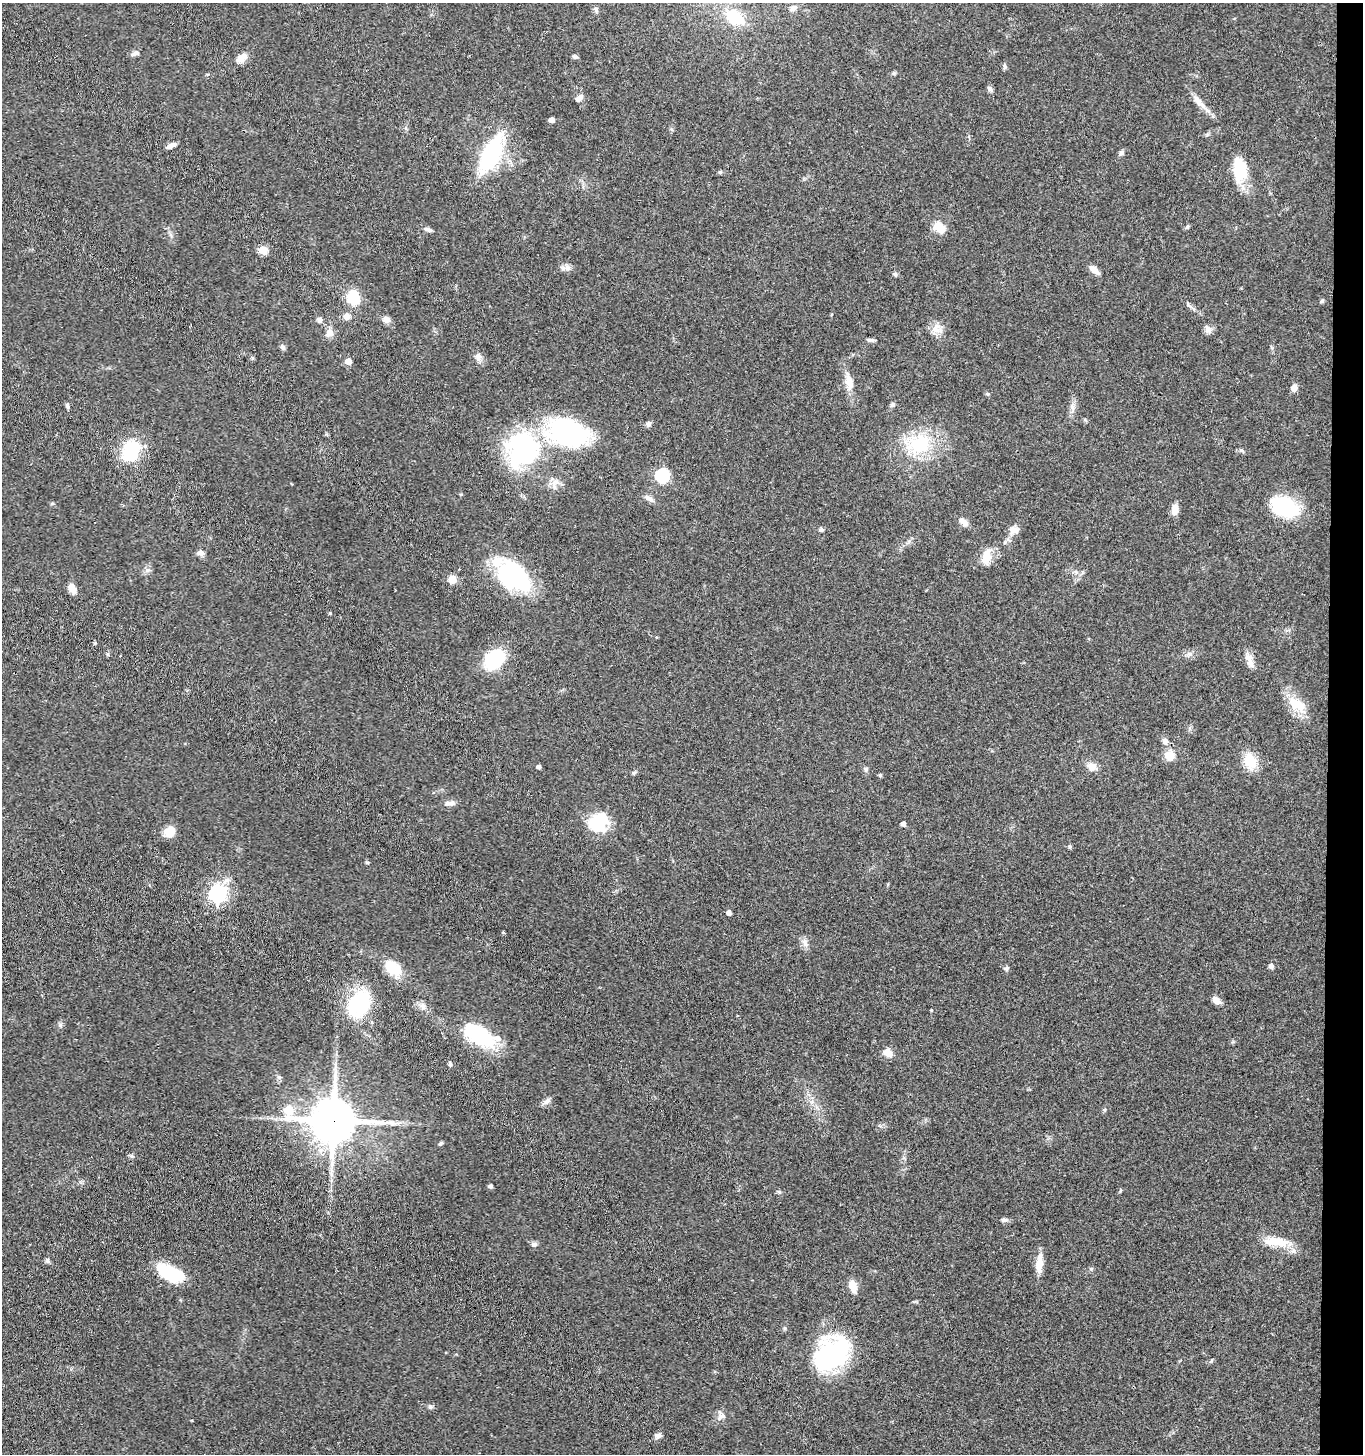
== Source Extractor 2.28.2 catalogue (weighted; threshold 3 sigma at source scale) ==
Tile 6 of 3 x 3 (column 3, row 2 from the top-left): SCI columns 2927-4287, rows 1459-2910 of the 4444 x 4370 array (HDU 1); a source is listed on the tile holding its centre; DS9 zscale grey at full resolution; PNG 1365 x 1456 px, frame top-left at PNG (2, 3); no overlay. Shown black and unused: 3% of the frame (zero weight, under 3 of 4 exposures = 6% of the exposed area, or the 3 px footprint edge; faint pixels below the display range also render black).
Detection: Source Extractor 2.28.2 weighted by HDU 2 'WHT'; one run over the whole footprint, this tile lists its part. Background 0.0688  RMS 0.0053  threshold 0.0241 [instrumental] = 3 sigma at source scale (4.5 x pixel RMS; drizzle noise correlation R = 1.50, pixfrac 1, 0.05/0.05 arcsec/px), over >= 5 px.
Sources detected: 116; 2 inside a brighter object's white glare — not listed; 2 inside a brighter listed object's ellipse — not listed separately; the other 112 listed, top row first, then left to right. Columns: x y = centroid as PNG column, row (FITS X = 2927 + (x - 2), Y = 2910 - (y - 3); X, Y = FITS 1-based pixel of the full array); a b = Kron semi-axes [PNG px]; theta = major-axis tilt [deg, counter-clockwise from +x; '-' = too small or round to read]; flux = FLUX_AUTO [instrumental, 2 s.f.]
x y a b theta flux
793 8 10 7 23 2
596 9 7 6 - 1.3
734 17 18 12 -36 22
135 53 11 5 24 1.8
575 57 7 5 -21 1.1
242 58 17 9 42 4.1
1005 66 8 4 -71 0.99
894 73 6 4 18 0.78
990 89 8 6 -61 1.5
579 98 10 6 43 2.3
1198 101 18 7 -54 4.3
551 120 5 4 - 3.1
171 146 10 5 27 2.9
491 153 41 16 63 51
1121 153 7 5 74 1.2
1240 169 30 17 -86 17
720 172 5 5 - 0.68
1187 227 7 3 19 0.79
939 228 15 11 -43 6.9
428 230 13 5 -18 1.6
263 250 5 5 - 15
568 268 7 7 - 1.8
1094 269 12 6 -40 4
895 274 6 5 - 0.89
353 298 16 14 -90 12
1321 301 6 4 45 0.7
1189 306 10 3 -50 1.1
347 316 9 8 - 3
387 319 9 8 - 2.5
319 320 7 6 - 1.8
936 328 15 10 79 4.8
1208 330 11 8 -58 2.5
329 333 11 10 - 3.2
870 340 10 4 1 1.3
283 347 7 6 - 1.3
478 357 12 9 -77 2.9
348 361 5 5 - 5.6
849 382 23 10 -80 6.3
1294 388 9 7 77 2.9
892 404 7 6 - 1.1
67 406 7 4 -75 1.1
1072 407 7 6 - 1.8
648 424 7 6 - 1.6
570 434 44 26 -7 80
920 444 30 23 15 31
523 449 43 40 -79 71
131 451 27 20 62 25
663 475 6 6 - 75
555 482 10 6 13 2.7
649 498 14 6 -36 2.5
1285 507 31 19 -21 35
1175 510 11 7 84 4.8
963 522 12 7 -36 3.3
821 530 5 4 - 1.5
1014 530 13 9 -13 3.3
201 553 10 6 -23 2.1
986 557 20 10 81 7.1
1076 572 6 5 - 1.2
513 576 39 22 -40 68
452 579 9 8 - 4.6
72 588 11 7 -66 4.4
330 613 4 3 - 0.46
108 654 6 4 72 0.68
494 659 21 15 39 32
1249 660 20 8 -71 4.5
1297 704 28 15 -31 12
1165 741 9 8 - 2.2
1169 755 13 12 - 6
1250 761 14 11 -67 14
1091 766 12 9 -39 4.1
539 767 4 4 - 1.5
866 769 7 6 - 1.2
634 773 6 4 90 0.73
880 775 5 4 - 0.92
449 803 15 6 8 2.5
598 822 21 16 42 25
903 824 4 4 - 2.1
170 831 12 10 46 7.4
1070 847 5 4 - 0.72
367 862 5 3 - 0.54
217 893 7 7 - 190
729 912 4 4 - 2.4
805 943 13 6 -74 2.6
1271 966 6 6 - 1.5
393 968 19 12 -38 15
1006 968 6 6 - 1.1
1216 1000 9 7 -41 3.7
358 1002 33 23 40 37
423 1007 10 7 -51 2.5
931 1010 3 3 - 0.47
60 1025 7 4 72 0.99
478 1034 30 15 -32 46
888 1053 11 9 -32 4.6
450 1064 6 4 -77 1
547 1101 11 6 25 2
289 1110 8 6 -70 19
333 1120 14 13 - 2000
441 1143 6 5 - 0.72
490 1186 4 4 - 1.4
1120 1191 6 3 72 0.54
1004 1220 9 6 -7 1.5
1276 1242 36 11 -6 11
534 1244 7 6 - 1.5
47 1261 7 5 -90 1
1039 1263 22 8 84 7.1
1091 1269 6 4 19 0.7
170 1273 31 14 -26 24
853 1286 11 7 -73 6.7
832 1354 36 26 40 74
430 1407 6 6 - 1.1
722 1416 12 8 24 2.7
658 1435 9 6 6 1.8
Overlapping masked pixels (flux is a lower limit): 1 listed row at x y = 333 1120
Unlisted compact peaks at least as high as the median listed source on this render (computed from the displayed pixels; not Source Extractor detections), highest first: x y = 1190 654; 988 394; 779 1192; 131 1156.